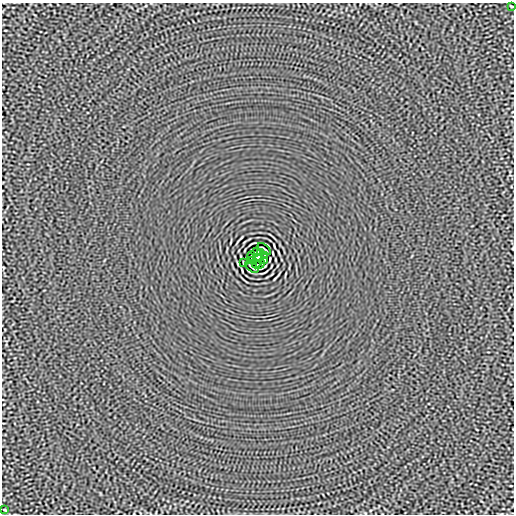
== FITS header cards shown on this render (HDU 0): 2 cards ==
NAXIS1  =                  512
NAXIS2  =                  512

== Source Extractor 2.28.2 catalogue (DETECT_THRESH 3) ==
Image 512 x 512 px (HDU 0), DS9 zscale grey, 1 PNG px = 1 image px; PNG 516 x 516 px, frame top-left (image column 1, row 512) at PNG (2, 3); each listed source drawn as its Kron ellipse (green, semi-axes under 4 px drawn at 4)
Background -1.66e-05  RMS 0.0015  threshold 0.00444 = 3 sigma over >= 5 px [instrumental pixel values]
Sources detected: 14; all 14 listed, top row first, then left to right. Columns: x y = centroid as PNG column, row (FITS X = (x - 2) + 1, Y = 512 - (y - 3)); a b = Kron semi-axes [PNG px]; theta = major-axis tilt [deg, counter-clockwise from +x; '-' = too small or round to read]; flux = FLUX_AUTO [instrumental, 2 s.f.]
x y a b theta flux
512 6 3 2 - 0.082
264 249 8 2 -40 0.099
256 252 5 2 - 0.063
260 252 4 2 - 0.1
251 256 4 2 - 0.076
265 256 4 2 - 0.073
258 258 4 4 - 3.7
251 260 3 2 - 0.081
265 260 4 2 - 0.078
243 263 4 2 - 0.082
256 264 4 2 - 0.088
260 264 5 2 - 0.089
252 267 8 2 -40 0.099
5 510 3 2 - 0.079
At the frame edge (FLAGS 8, measured only in part): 1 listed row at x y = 512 6